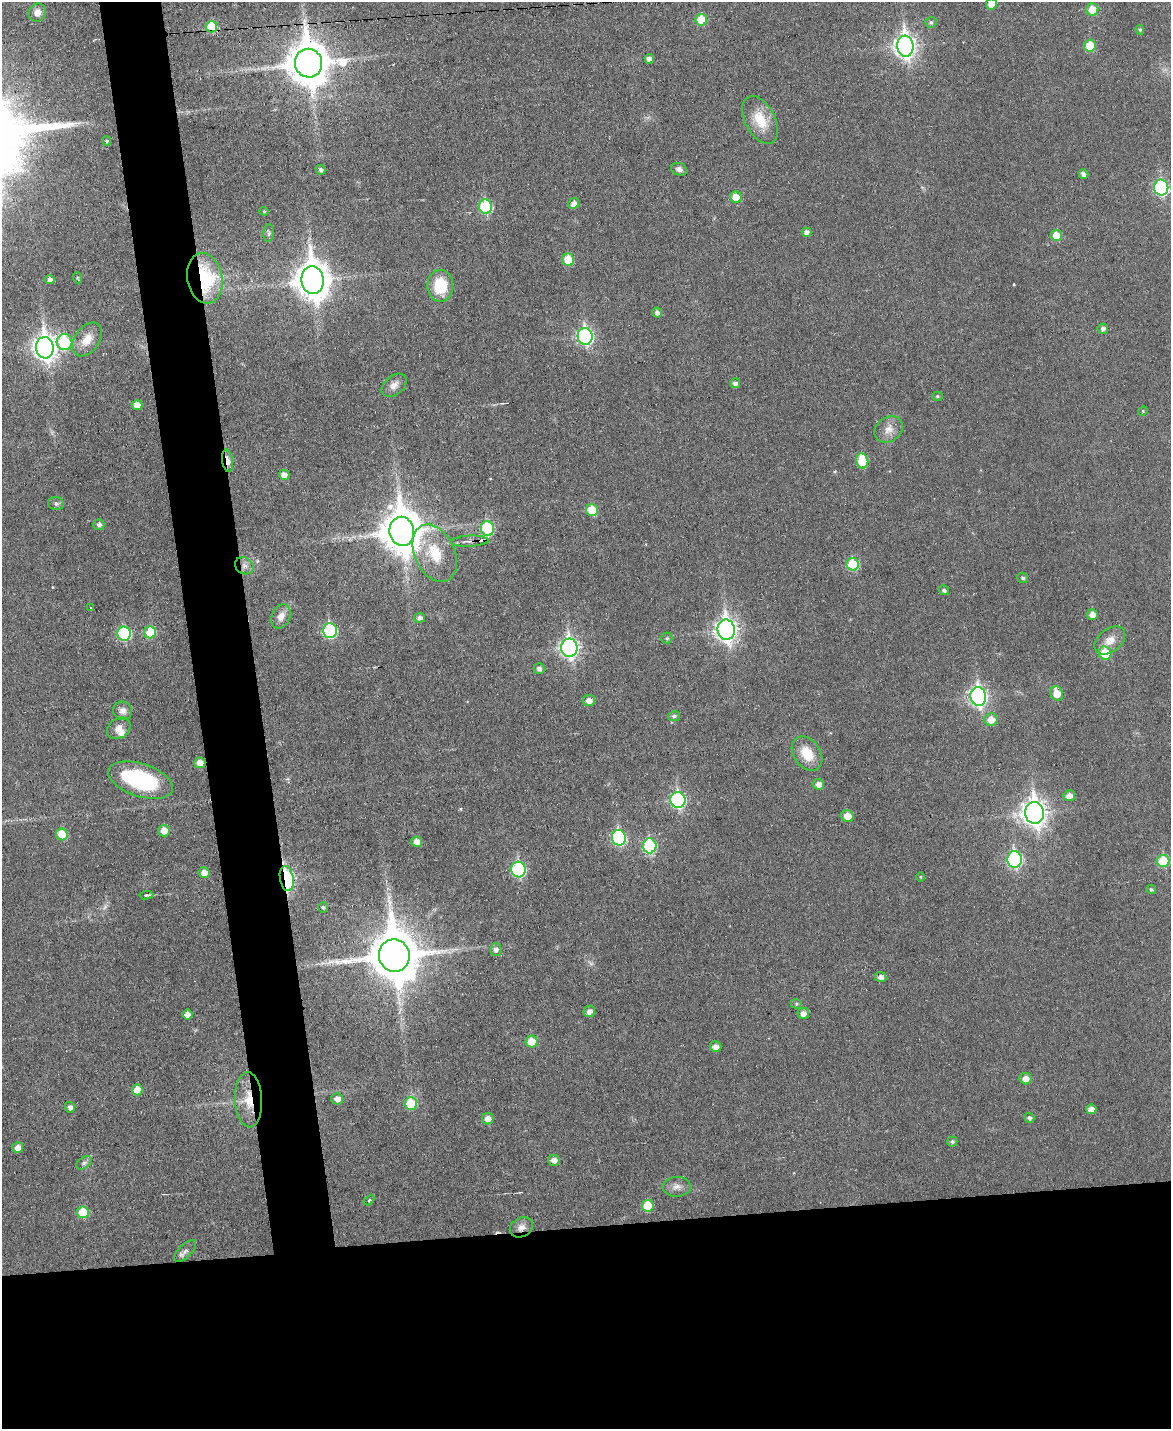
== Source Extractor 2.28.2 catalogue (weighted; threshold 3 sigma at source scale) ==
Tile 11 of 4 x 3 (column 3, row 3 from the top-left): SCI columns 2338-3506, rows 131-1557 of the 4676 x 4653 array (HDU 1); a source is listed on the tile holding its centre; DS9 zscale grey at full resolution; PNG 1173 x 1431 px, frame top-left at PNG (2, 2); each listed source drawn as its Kron ellipse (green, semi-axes under 4 px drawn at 4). Shown black and unused: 19% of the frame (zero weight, under 3 of 6 exposures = <1% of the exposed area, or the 3 px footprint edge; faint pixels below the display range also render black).
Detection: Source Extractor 2.28.2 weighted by HDU 2 'WHT'; one run over the whole footprint, this tile lists its part. Background 0.0383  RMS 0.0043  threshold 0.0175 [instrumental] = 3 sigma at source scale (4.09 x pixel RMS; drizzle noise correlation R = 1.36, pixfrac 0.8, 0.05/0.05 arcsec/px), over >= 5 px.
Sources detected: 130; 2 too faint to see at this stretch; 1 cosmic-ray / hot-pixel residue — neither listed nor drawn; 1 inside a brighter listed object's ellipse — not listed separately; the other 126 listed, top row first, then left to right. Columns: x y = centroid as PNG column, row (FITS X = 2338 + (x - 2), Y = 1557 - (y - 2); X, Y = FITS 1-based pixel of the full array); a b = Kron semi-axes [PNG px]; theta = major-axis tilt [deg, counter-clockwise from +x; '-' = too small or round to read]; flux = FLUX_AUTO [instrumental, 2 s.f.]
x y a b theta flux
991 4 5 5 - 5.2
1092 9 6 6 - 6.7
37 12 9 8 - 3.1
701 20 6 5 - 10
931 22 6 5 - 0.88
211 27 6 5 - 16
1140 30 5 4 - 0.7
905 46 10 8 -83 240
1090 46 6 6 - 10
649 59 5 4 - 1.9
308 63 14 13 - 1400
760 120 26 15 -62 11
106 141 4 4 - 0.79
679 169 8 6 -20 1.5
320 170 5 4 - 1.2
1083 174 5 4 - 1.6
1161 188 8 7 - 55
736 197 6 5 - 6.4
574 203 6 5 - 2.1
486 207 7 6 - 33
264 211 4 4 - 0.43
806 232 5 4 - 1.6
269 233 9 5 86 0.85
1056 235 5 5 - 7.5
568 260 6 6 - 9.7
78 278 5 3 - 0.4
205 278 25 17 -80 34
50 279 5 4 - 1.8
313 280 14 11 -83 760
440 286 16 13 -89 15
657 312 5 5 - 1.4
1103 329 5 5 - 1.4
585 336 8 7 - 85
87 340 19 12 54 6
64 342 8 8 - 22
45 348 11 8 -82 310
735 383 5 5 - 1.7
394 385 14 9 39 2.9
937 396 5 4 - 0.6
137 405 5 5 - 4.8
1143 411 5 4 - 0.47
889 429 15 12 35 4.1
228 461 11 5 -81 3.2
862 461 7 6 - 15
284 475 5 5 - 3.1
56 504 8 6 -10 1.1
592 510 6 6 - 10
99 525 5 5 - 1.4
487 529 7 6 - 33
402 531 14 12 -82 1300
470 541 19 5 2 2.9
435 553 30 20 -65 16
853 564 6 6 - 18
244 566 10 8 -32 2.1
1023 578 5 5 - 0.77
944 590 5 4 - 1.1
91 608 3 2 - 0.28
1092 615 5 5 - 3.1
281 616 12 9 67 3.2
420 618 5 5 - 1.5
726 630 10 8 -83 220
330 631 7 7 - 42
150 632 6 6 - 15
124 634 7 6 - 36
667 638 5 5 - 0.66
1110 640 17 11 38 5.1
569 648 9 8 - 150
1105 653 7 6 - 12
539 669 5 5 - 1.5
1057 694 7 6 - 6
978 696 9 8 - 130
589 701 6 5 - 2.5
122 711 9 9 - 2.4
674 716 6 5 - 0.94
991 720 6 6 - 4.9
119 728 12 9 35 3
807 754 19 13 -55 9.1
200 763 6 5 - 4
140 780 34 16 -18 40
818 784 5 5 - 2.6
1069 796 6 5 - 3
678 800 8 7 - 65
1034 813 11 9 -81 330
847 816 6 6 - 5.4
164 831 6 5 - 4.8
62 834 6 5 - 11
619 838 8 7 - 45
417 842 5 5 - 3.5
650 846 7 7 - 37
1015 859 8 7 - 63
1163 861 6 6 - 14
518 870 8 7 - 48
204 873 5 5 - 3.6
921 877 5 3 - 0.36
287 878 13 6 -79 66
1151 889 5 4 - 0.84
146 895 7 3 6 1.1
323 907 5 4 - 0.65
496 949 6 6 - 1.8
394 956 16 15 - 2100
881 977 5 5 - 1.9
796 1004 6 4 -21 0.64
589 1011 6 5 - 2.1
803 1013 6 5 - 2.4
187 1015 5 5 - 3.5
532 1042 6 6 - 7.6
715 1047 6 5 - 2.4
1026 1079 6 5 - 3.3
137 1090 5 5 - 7.1
337 1099 6 5 - 2.6
248 1100 27 13 -87 9
411 1104 6 6 - 16
70 1107 5 5 - 1.6
1091 1109 5 5 - 3.4
1029 1118 5 5 - 1.2
488 1119 5 5 - 3.7
952 1142 5 5 - 0.88
18 1148 5 5 - 2.8
554 1160 6 5 - 2.2
84 1163 8 5 31 1.1
677 1187 14 10 3 2.9
369 1200 6 4 46 0.51
648 1206 6 6 - 10
83 1212 6 6 - 12
521 1227 12 9 26 2.8
185 1251 14 6 45 1.7
Overlapping masked pixels (flux is a lower limit): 9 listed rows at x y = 211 27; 308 63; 205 278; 228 461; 487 529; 470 541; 287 878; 248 1100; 521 1227
Isophote crosses this tile's border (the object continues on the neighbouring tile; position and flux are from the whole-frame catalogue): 1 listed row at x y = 991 4